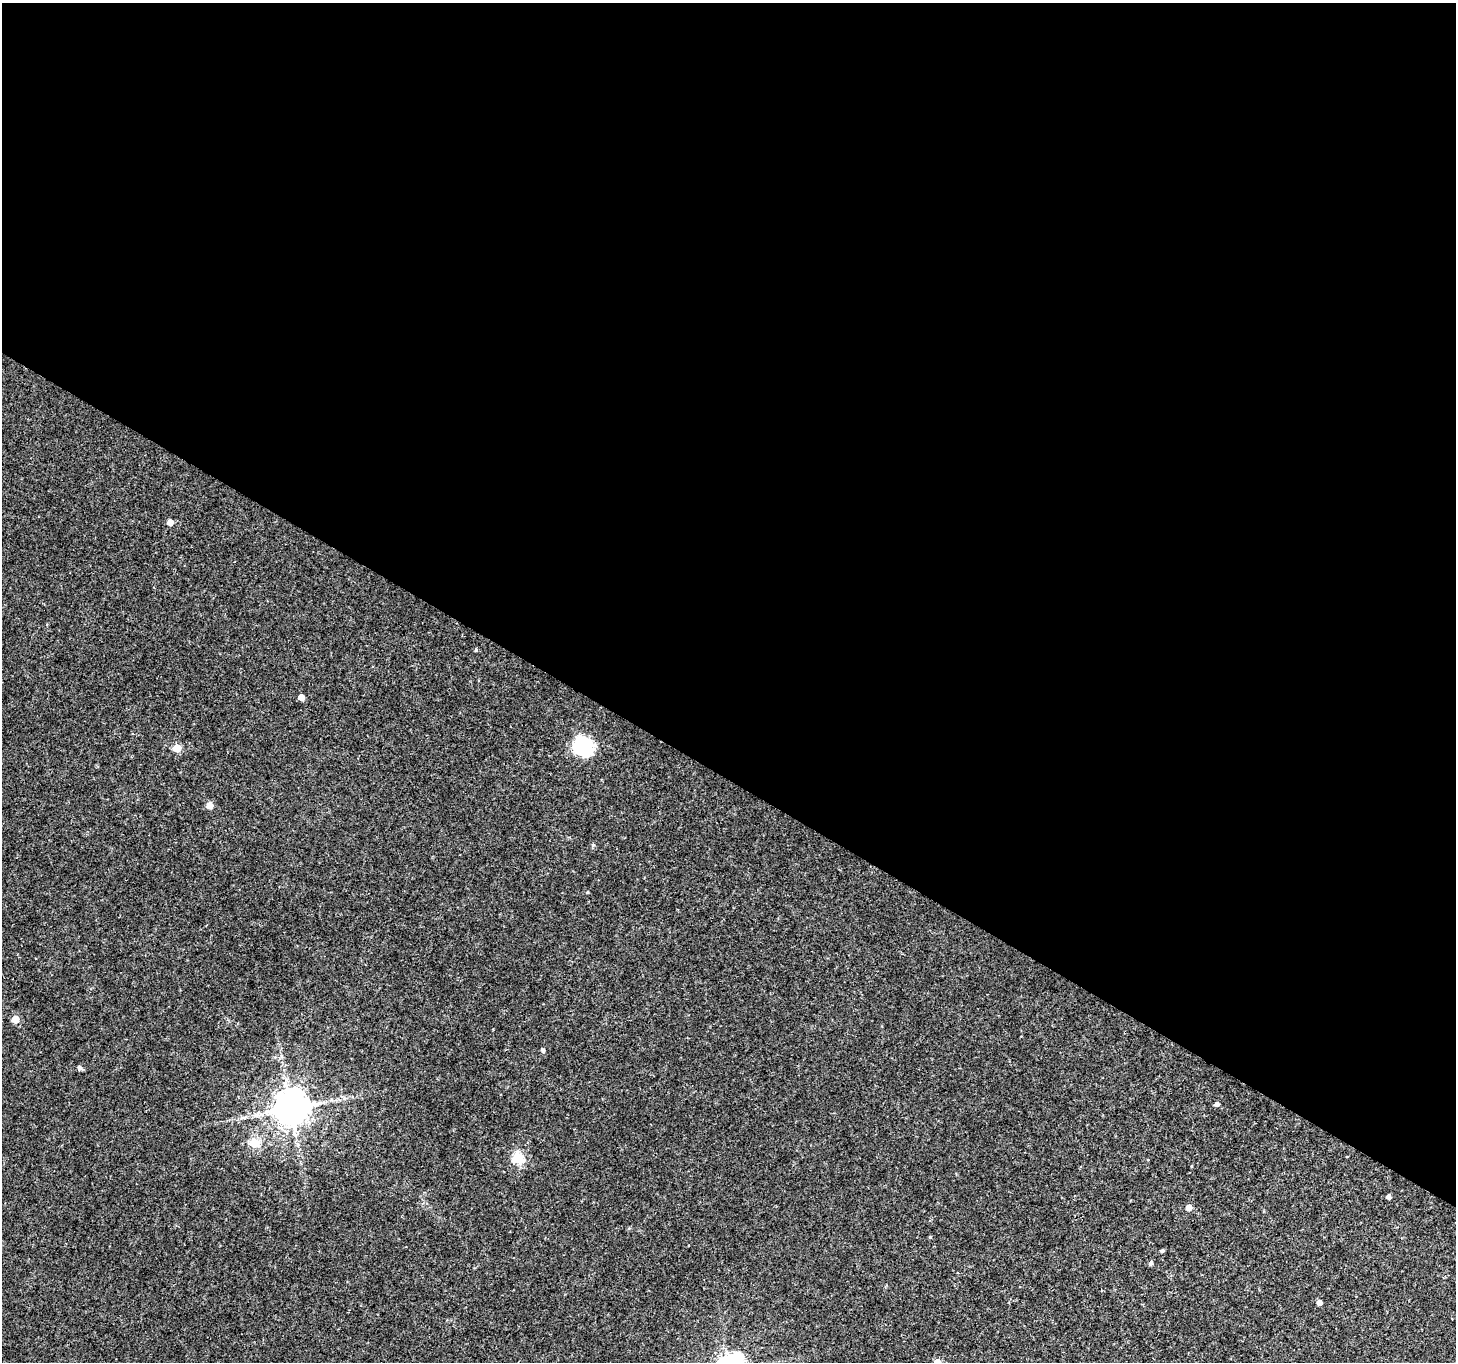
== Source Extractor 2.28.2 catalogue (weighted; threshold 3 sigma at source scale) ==
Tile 3 of 4 x 4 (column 3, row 1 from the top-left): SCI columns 2973-4426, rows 4364-5723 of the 6025 x 6112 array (HDU 1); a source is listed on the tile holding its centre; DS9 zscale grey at full resolution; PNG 1458 x 1364 px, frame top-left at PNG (2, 3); no overlay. Shown black and unused: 57% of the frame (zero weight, under 3 of 4 exposures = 7% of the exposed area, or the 3 px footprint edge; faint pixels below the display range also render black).
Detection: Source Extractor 2.28.2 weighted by HDU 2 'WHT'; one run over the whole footprint, this tile lists its part. Background 0.00391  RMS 0.0031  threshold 0.0139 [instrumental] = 3 sigma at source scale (4.5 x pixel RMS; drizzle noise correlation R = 1.50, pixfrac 1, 0.0396/0.0396 arcsec/px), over >= 5 px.
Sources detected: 21; all 21 listed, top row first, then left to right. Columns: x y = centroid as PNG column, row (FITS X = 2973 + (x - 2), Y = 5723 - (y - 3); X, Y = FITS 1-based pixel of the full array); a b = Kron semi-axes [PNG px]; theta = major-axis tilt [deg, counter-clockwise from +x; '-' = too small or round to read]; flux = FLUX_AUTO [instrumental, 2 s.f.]
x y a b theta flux
170 522 5 4 - 2.8
476 650 5 4 - 0.38
301 697 5 5 - 3
583 746 13 11 -22 31
177 748 5 5 - 10
210 805 5 5 - 4.3
587 892 4 3 - 0.24
15 1019 5 5 - 6.2
543 1051 4 4 - 0.68
79 1068 5 5 - 0.82
1217 1104 4 4 - 1
291 1108 10 10 - 820
254 1143 5 5 - 14
1347 1156 4 2 - 0.19
517 1158 6 5 - 26
1389 1196 4 4 - 1.2
1189 1207 5 4 - 3.1
1162 1251 4 4 - 0.5
1151 1263 5 4 - 0.73
1319 1302 5 5 - 1.3
937 1362 5 5 - 5.4
Isophote crosses this tile's border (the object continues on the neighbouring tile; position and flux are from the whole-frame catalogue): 1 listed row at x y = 937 1362
Unlisted compact peaks at least as high as the median listed source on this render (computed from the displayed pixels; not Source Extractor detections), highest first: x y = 593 845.